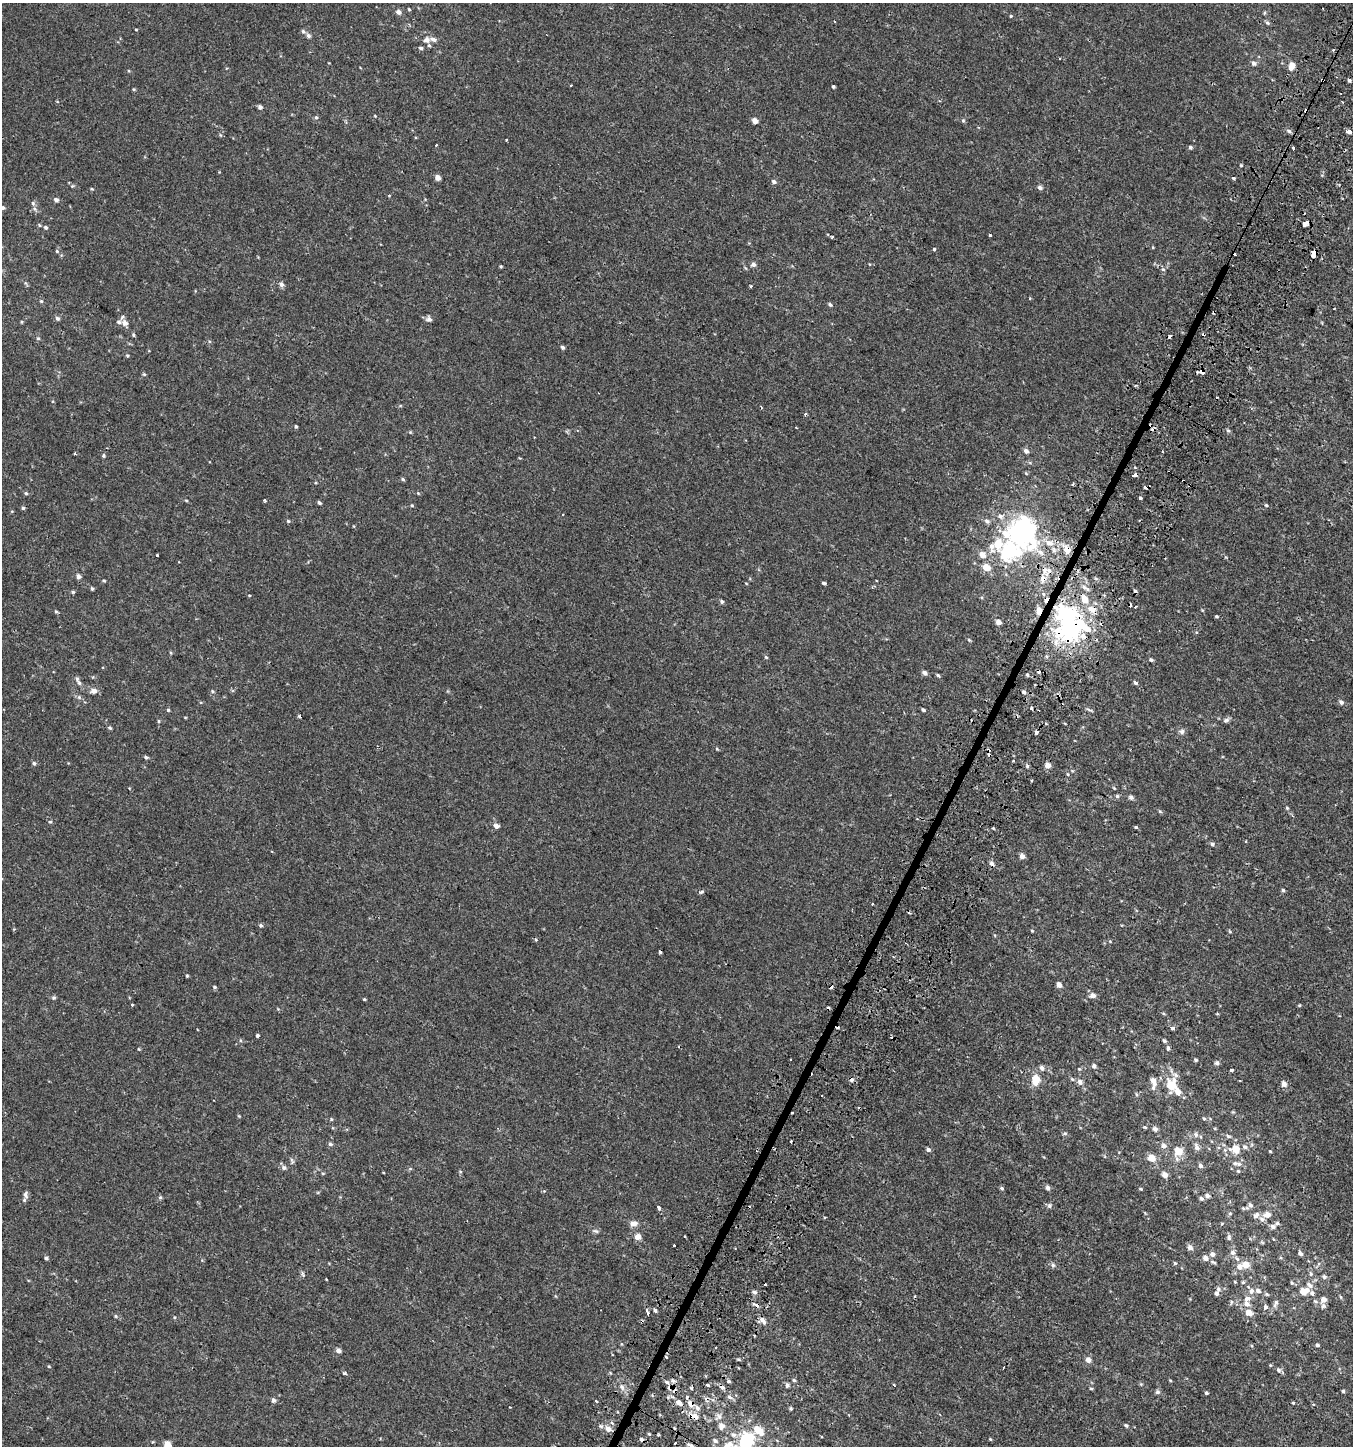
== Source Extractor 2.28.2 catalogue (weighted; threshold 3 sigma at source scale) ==
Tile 10 of 4 x 4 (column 2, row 3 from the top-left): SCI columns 1607-2957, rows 1495-2938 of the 5982 x 5886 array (HDU 1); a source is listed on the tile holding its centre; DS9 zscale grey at full resolution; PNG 1355 x 1448 px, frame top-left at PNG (2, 3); no overlay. Shown black and unused: <1% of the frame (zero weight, under 2 of 3 exposures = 3% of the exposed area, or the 3 px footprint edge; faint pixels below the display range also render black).
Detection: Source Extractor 2.28.2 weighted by HDU 2 'WHT'; one run over the whole footprint, this tile lists its part. Background 4.91e-04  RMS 0.0027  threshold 0.0123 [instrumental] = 3 sigma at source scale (4.5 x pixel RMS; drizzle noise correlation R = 1.50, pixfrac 1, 0.0396/0.0396 arcsec/px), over >= 5 px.
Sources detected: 375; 5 inside a brighter object's white glare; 34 cosmic-ray / hot-pixel residue — not listed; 22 inside a brighter listed object's ellipse — not listed separately; the other 314 listed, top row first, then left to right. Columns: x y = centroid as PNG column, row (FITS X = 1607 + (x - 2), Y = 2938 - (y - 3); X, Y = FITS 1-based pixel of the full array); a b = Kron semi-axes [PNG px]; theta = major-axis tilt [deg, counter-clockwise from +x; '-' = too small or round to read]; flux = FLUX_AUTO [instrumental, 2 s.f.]
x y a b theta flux
409 9 4 3 - 0.25
398 12 5 5 - 1.1
1011 16 4 4 - 0.23
1267 23 6 5 - 0.43
136 30 4 3 - 0.19
303 31 6 5 - 0.58
308 35 7 6 - 0.58
426 40 9 8 - 1.2
421 48 5 4 - 0.46
1333 50 3 3 - 0.3
1060 58 3 2 - 0.23
1254 63 7 6 - 0.75
1292 66 7 5 68 4
1349 80 5 4 - 0.42
571 85 3 2 - 0.35
833 87 3 3 - 0.53
134 89 5 3 - 0.25
260 107 5 5 - 0.68
375 116 4 3 - 0.19
316 117 6 5 - 0.41
755 121 5 4 - 1.8
963 121 5 4 - 0.37
1289 131 7 5 -29 0.6
1349 131 4 3 - 3.3
220 135 5 3 - 0.26
506 140 3 2 - 0.48
436 145 3 3 - 0.41
1190 147 5 4 - 0.48
1293 148 3 3 - 0.81
438 177 5 4 - 1.7
1233 178 3 3 - 0.65
774 182 5 5 - 0.69
72 186 4 4 - 0.28
1040 187 6 5 - 0.75
92 189 4 3 - 0.23
389 195 4 3 - 0.2
56 200 5 5 - 0.85
33 203 6 6 - 0.63
3 208 6 5 - 0.55
1305 224 5 3 - 4.2
46 227 5 5 - 0.54
989 235 3 3 - 0.49
832 237 3 3 - 0.48
1153 247 4 4 - 0.21
934 249 4 3 - 1
57 251 5 4 - 0.34
1313 254 7 4 71 3.1
753 264 5 5 - 0.83
501 266 4 3 - 0.28
1163 269 6 5 - 0.47
281 284 6 6 - 0.84
751 286 3 3 - 0.32
41 301 5 5 - 0.33
830 304 6 4 -46 0.46
1334 309 3 2 - 0.18
1214 312 3 3 - 1.2
57 318 6 5 - 0.59
429 319 7 7 - 0.89
22 322 5 3 - 0.23
125 323 8 7 - 1.3
133 335 5 4 - 0.33
1170 336 3 3 - 0.93
38 338 5 4 - 0.36
562 347 5 4 - 0.56
127 356 5 4 - 0.31
1202 372 6 4 1 5.1
144 374 5 3 - 0.26
400 406 5 3 - 0.25
761 407 4 2 - 0.23
806 414 3 3 - 1.1
296 427 4 3 - 0.36
1228 431 6 5 - 0.41
410 432 4 4 - 0.26
1026 451 7 6 - 0.9
75 453 3 3 - 0.37
104 456 5 4 - 0.38
1026 473 5 4 - 0.27
1135 475 6 3 14 3.2
403 479 5 4 - 0.42
1072 484 3 3 - 0.67
26 493 5 4 - 0.38
418 493 5 3 - 0.23
1141 498 3 3 - 2.7
265 500 3 3 - 0.77
186 501 5 3 - 0.23
319 503 4 3 - 0.48
412 505 5 4 - 0.26
1266 505 4 4 - 0.31
23 508 4 4 - 0.42
1000 516 7 6 - 0.86
288 521 5 4 - 0.33
987 521 8 6 -28 0.75
1026 530 22 18 -79 41
1050 543 13 9 -13 2.7
1067 549 12 9 -65 2.6
1008 552 21 14 -2 19
1041 552 8 6 -48 1.1
982 554 6 5 - 2.2
157 555 3 3 - 0.69
986 567 6 5 - 3.5
1049 570 7 5 -21 0.96
78 576 5 5 - 0.96
1043 579 8 8 - 1.9
104 581 4 3 - 0.27
824 583 4 3 - 0.63
1086 588 14 5 -34 1.1
92 589 4 3 - 0.41
73 592 5 4 - 0.35
249 595 4 3 - 0.2
1084 598 9 8 - 1.8
722 601 5 4 - 0.54
1135 606 3 3 - 0.73
1091 609 11 8 -24 2.2
56 611 5 4 - 0.31
1063 613 59 19 -32 33
1217 616 5 4 - 0.31
998 622 5 4 - 1.6
969 640 5 4 - 0.3
766 657 5 4 - 0.3
1151 660 4 4 - 0.53
924 673 6 4 -35 0.94
1027 674 4 3 - 0.4
938 675 5 4 - 0.37
79 683 7 5 -68 0.54
1135 683 6 4 -39 0.43
94 691 7 6 - 1.2
212 691 5 4 - 0.29
1024 692 5 4 - 0.48
79 697 6 5 - 0.47
1341 702 6 5 - 0.72
1031 708 3 3 - 1.4
168 710 4 4 - 0.31
923 710 4 3 - 0.42
1089 710 10 3 -21 0.42
185 717 4 3 - 0.19
1226 720 8 5 30 0.63
158 721 5 3 - 0.26
110 728 5 4 - 0.37
1182 731 8 7 - 0.77
1036 732 4 4 - 1.1
717 749 4 3 - 0.29
146 757 5 4 - 0.45
34 763 5 5 - 0.54
1048 765 5 4 - 2.1
1028 766 5 4 - 0.47
1068 774 5 3 - 0.27
1032 781 3 3 - 0.47
1117 796 6 5 - 0.43
1131 797 6 5 - 0.69
1287 808 5 4 - 0.31
50 822 4 4 - 0.31
496 826 6 5 - 1.2
1135 827 3 3 - 1
993 828 4 3 - 0.23
1212 844 5 5 - 0.61
1022 856 5 4 - 1.4
992 864 8 6 -48 0.72
1283 890 5 4 - 0.39
701 892 5 3 - 0.53
261 925 4 4 - 0.45
1032 931 5 3 - 0.24
1230 932 6 3 -19 0.27
660 952 3 3 - 0.95
187 976 3 3 - 0.3
1059 985 5 4 - 1.5
214 987 5 4 - 0.36
1093 995 7 6 - 1.1
54 998 5 5 - 0.44
364 999 3 3 - 0.26
132 1005 3 3 - 0.43
1299 1005 4 4 - 0.26
1173 1028 3 3 - 1.9
257 1036 4 3 - 1.1
1164 1041 5 4 - 0.46
1168 1048 5 4 - 0.59
139 1049 4 3 - 0.24
790 1059 3 2 - 0.29
1196 1060 5 4 - 0.36
1217 1063 6 5 - 0.63
1094 1066 6 5 - 0.72
1042 1068 7 6 - 0.79
1231 1070 3 3 - 2.2
1176 1075 9 6 -33 0.89
1072 1079 7 4 -44 0.39
1036 1080 11 8 78 4
1080 1082 8 7 - 1
1153 1082 15 7 -86 1.9
1284 1084 6 5 - 1.2
1171 1085 9 7 -51 5.3
1178 1092 8 6 -58 2.1
1136 1095 6 4 -71 0.34
1204 1118 5 4 - 0.32
331 1119 5 4 - 0.29
1145 1127 6 3 -36 0.26
1155 1129 7 6 - 0.8
1065 1133 5 5 - 0.39
1196 1135 7 6 - 0.78
330 1144 6 5 - 0.5
1164 1146 8 7 - 0.99
1197 1147 9 6 -68 1.1
1235 1149 11 10 - 3.3
928 1150 6 5 - 0.66
1178 1151 8 8 - 3.7
1270 1151 3 3 - 0.23
1152 1158 7 6 - 3
292 1161 10 4 -72 0.48
1239 1164 7 5 1 0.66
1200 1166 6 5 - 0.63
284 1167 7 6 - 0.72
410 1169 6 3 18 0.29
1238 1171 4 4 - 0.28
323 1173 5 3 - 0.21
1165 1175 5 4 - 1.6
1002 1188 5 4 - 0.43
1048 1188 5 4 - 0.93
1141 1189 4 3 - 0.3
26 1195 10 6 -86 0.89
1207 1196 6 5 - 0.7
160 1197 6 4 67 0.4
1201 1198 6 5 - 0.48
1250 1205 7 6 - 0.7
1049 1206 7 6 - 0.57
658 1207 3 3 - 1.9
1243 1208 5 4 - 0.31
1230 1213 5 4 - 0.31
1256 1215 9 6 49 0.97
1267 1215 7 6 - 1.6
1262 1219 7 6 - 0.83
634 1223 11 7 10 1.4
1222 1223 5 3 - 0.2
1273 1226 7 6 - 0.85
596 1231 8 5 -23 0.51
637 1237 7 6 - 1.7
1229 1238 7 5 84 0.58
674 1246 3 3 - 0.83
1190 1247 6 6 - 1.1
1233 1252 7 7 - 0.87
1212 1254 6 5 - 0.93
1300 1254 6 4 -52 0.71
46 1258 5 4 - 0.48
1205 1258 6 5 - 1.3
1237 1259 8 5 -53 0.63
1213 1262 8 4 -18 0.38
1175 1263 4 4 - 0.33
1053 1265 6 5 - 0.54
1246 1265 10 9 - 2.2
1311 1274 6 5 - 0.54
1324 1277 7 6 - 0.55
1235 1282 4 3 - 0.21
1243 1282 5 4 - 0.32
1292 1283 6 4 -53 0.36
1252 1291 8 7 - 1
1304 1291 11 7 18 2.9
755 1292 5 5 - 0.64
1217 1293 5 5 - 0.74
1267 1294 6 5 - 0.39
1341 1297 5 3 - 0.3
1324 1300 6 6 - 1.5
1315 1301 8 5 -30 0.52
1231 1302 6 4 89 0.36
1276 1303 11 6 73 0.87
755 1304 11 4 -28 0.66
1246 1304 8 7 - 1.4
1323 1306 7 6 - 0.64
1265 1307 6 5 - 0.64
655 1310 5 4 - 0.52
648 1313 6 3 -67 2.2
1249 1313 8 7 - 1.9
115 1316 5 3 - 0.27
174 1317 5 3 - 0.22
763 1321 11 6 -58 1.2
1317 1345 5 4 - 0.44
716 1348 2 2 - 0.26
338 1350 5 5 - 1.1
666 1357 3 3 - 1.2
1088 1360 6 6 - 1.4
1278 1370 7 6 - 0.59
345 1373 5 3 - 0.49
673 1380 7 5 -48 0.69
794 1380 5 4 - 0.37
1170 1380 5 3 - 0.2
729 1381 5 4 - 0.48
708 1384 3 3 - 1.6
1141 1384 5 4 - 0.26
787 1385 6 5 - 0.6
894 1385 4 2 - 0.19
622 1387 6 5 - 0.64
722 1387 7 5 -36 0.85
670 1388 6 6 - 0.76
1091 1388 5 3 - 0.27
1343 1391 4 3 - 0.41
1157 1392 6 6 - 0.57
1206 1393 4 3 - 0.41
730 1397 8 5 -28 0.65
273 1400 6 5 - 0.72
596 1401 3 3 - 0.97
679 1403 11 7 -34 1.6
1293 1403 4 3 - 0.28
690 1404 12 8 -60 1.8
791 1408 4 4 - 0.34
694 1416 12 7 -21 2.3
718 1417 11 8 28 1.2
721 1426 10 8 -88 1.5
1126 1426 6 4 -49 0.4
608 1429 9 7 -30 1.6
758 1430 13 8 -39 3.9
649 1434 4 4 - 0.26
733 1435 8 7 - 0.98
990 1439 5 3 - 0.24
715 1441 7 5 -39 0.6
747 1441 11 9 64 20
730 1444 9 7 -40 1.7
167 1445 6 5 - 3.1
691 1445 10 4 -24 0.65
Overlapping masked pixels (flux is a lower limit): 15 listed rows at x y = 1233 178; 1305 224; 1313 254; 1214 312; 1202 372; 1135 475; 1067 549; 1043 579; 1091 609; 1063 613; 666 1357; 722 1387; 670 1388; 690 1404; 694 1416
Isophote crosses this tile's border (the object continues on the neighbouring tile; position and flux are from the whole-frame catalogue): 5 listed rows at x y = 3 208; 747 1441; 730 1444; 167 1445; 691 1445